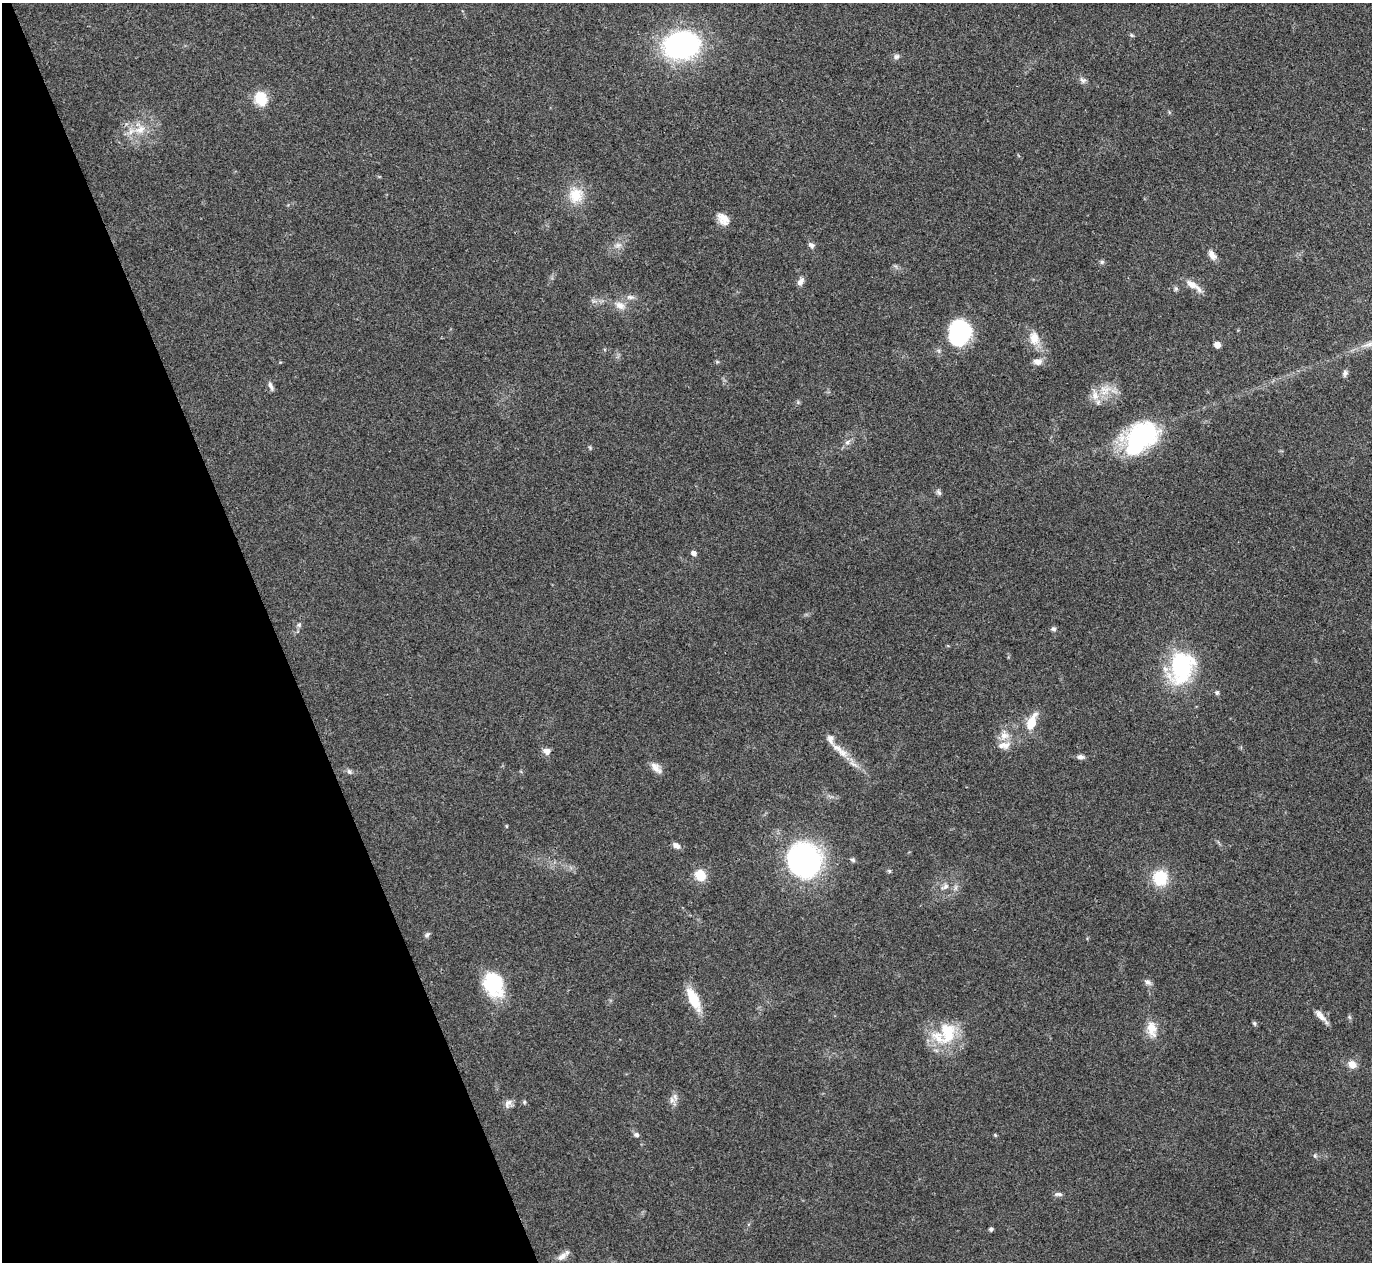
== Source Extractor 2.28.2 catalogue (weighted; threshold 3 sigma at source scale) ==
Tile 5 of 4 x 4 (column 1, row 2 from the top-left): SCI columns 2-1371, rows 2669-3928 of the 5480 x 5467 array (HDU 1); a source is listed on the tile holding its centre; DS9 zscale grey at full resolution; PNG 1374 x 1264 px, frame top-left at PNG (2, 3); no overlay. Shown black and unused: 20% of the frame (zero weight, under 3 of 4 exposures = <1% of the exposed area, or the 3 px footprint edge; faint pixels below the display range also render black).
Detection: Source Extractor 2.28.2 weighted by HDU 2 'WHT'; one run over the whole footprint, this tile lists its part. Background 0.0865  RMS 0.0058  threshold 0.026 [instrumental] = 3 sigma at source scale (4.5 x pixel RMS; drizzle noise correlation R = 1.50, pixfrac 1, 0.05/0.05 arcsec/px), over >= 5 px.
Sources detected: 76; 1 inside a brighter object's white glare — not listed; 7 inside a brighter listed object's ellipse — not listed separately; the other 68 listed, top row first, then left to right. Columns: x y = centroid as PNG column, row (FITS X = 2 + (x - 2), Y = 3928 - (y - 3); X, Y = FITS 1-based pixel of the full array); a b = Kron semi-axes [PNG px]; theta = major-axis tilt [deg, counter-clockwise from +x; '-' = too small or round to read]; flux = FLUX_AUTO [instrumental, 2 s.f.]
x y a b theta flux
1131 35 7 4 -27 0.89
681 45 38 28 7 99
896 56 8 7 - 1.8
1083 80 10 7 -29 2
261 99 17 14 -75 13
140 130 19 11 18 10
576 195 22 20 80 14
723 219 16 11 -47 6.3
618 245 11 6 15 2.7
811 245 8 6 -46 2
1212 255 13 7 -52 3.7
1102 262 7 5 45 1.1
895 266 7 4 -70 0.98
800 281 12 7 57 2.7
1192 284 16 8 -33 6.4
1176 288 7 5 -90 1.1
630 297 13 6 -4 2.6
620 305 16 10 -27 5.3
959 333 28 22 77 49
1034 338 19 13 -80 8.7
1217 345 5 5 - 4.5
1037 362 12 8 -2 3.5
1345 373 9 6 75 1.7
271 386 13 5 -67 2.2
1105 391 23 9 45 8.9
1142 436 37 27 27 70
847 442 9 7 36 2.3
590 448 6 5 - 0.82
939 492 10 5 -53 1.4
693 553 5 5 - 2.7
299 625 7 5 45 1.2
1053 629 6 5 - 1.5
1181 667 40 29 71 57
1217 693 5 5 - 1.3
1031 722 21 9 67 12
1004 735 15 13 90 7.1
547 751 9 7 -14 3.5
842 753 20 9 -35 6.9
1081 757 9 6 -6 2
656 768 18 9 -47 4.5
349 771 8 6 -57 1.5
506 826 5 3 - 0.49
676 846 10 7 -29 2.7
852 860 8 5 -19 1.1
805 861 28 25 -58 170
889 871 6 5 - 0.92
700 875 13 11 -54 10
1160 878 20 18 -85 18
945 886 11 7 29 3.1
427 935 9 5 38 1.4
1148 982 11 7 -35 2.1
493 984 26 19 -69 37
693 999 29 11 -64 16
1321 1016 23 6 -49 4.6
1349 1017 7 4 -71 0.93
1254 1023 6 5 - 1.1
1152 1029 23 13 -81 9
949 1035 32 15 70 19
1352 1065 11 9 -32 4.8
672 1100 11 8 -81 3.1
524 1102 5 5 - 0.88
508 1103 14 9 58 3.1
636 1135 7 6 - 1.6
995 1135 6 4 -46 0.65
1315 1156 6 5 - 1
1058 1194 11 5 -4 1.7
991 1229 4 4 - 1.6
562 1256 16 7 34 3.6